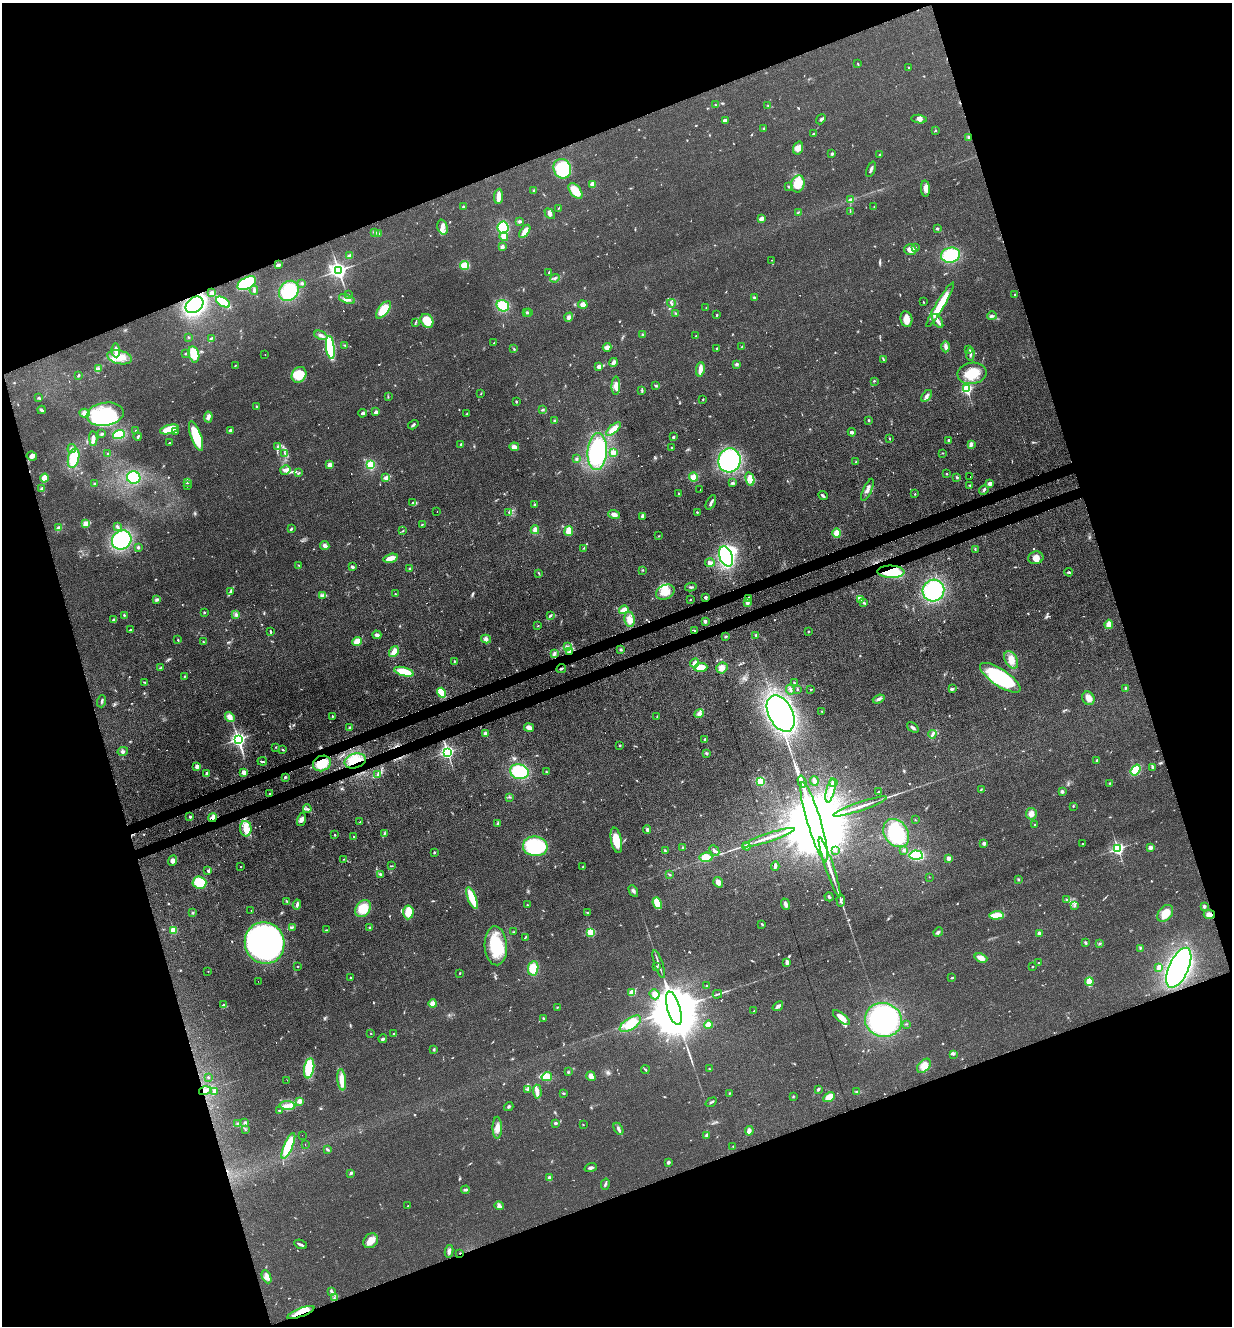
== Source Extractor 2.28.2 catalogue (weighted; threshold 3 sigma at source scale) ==
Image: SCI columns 304-5222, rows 97-5392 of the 5402 x 5487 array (HDU 1 of 3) = the unmasked area's bounding box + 8 px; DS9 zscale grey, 4 x 4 block average (1 PNG px = mean of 4 x 4 image px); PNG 1234 x 1328 px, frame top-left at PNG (2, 3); each listed source drawn as its Kron ellipse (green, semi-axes under 4 px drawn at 4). Shown black and unused: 39% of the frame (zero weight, under 3 of 4 exposures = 7% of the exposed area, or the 3 px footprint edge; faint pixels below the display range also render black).
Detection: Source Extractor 2.28.2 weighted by HDU 2 'WHT'. Background 0.0607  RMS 0.0072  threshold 0.0322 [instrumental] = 3 sigma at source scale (4.5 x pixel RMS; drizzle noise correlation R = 1.50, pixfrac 1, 0.05/0.05 arcsec/px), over >= 5 px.
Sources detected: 751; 6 too faint to see at this stretch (4 x 4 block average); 5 inside a brighter object's white glare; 15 cosmic-ray / hot-pixel residue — neither listed nor drawn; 10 coinciding with a brighter row at this scale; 34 inside a brighter listed object's ellipse — not listed separately; of the other 681, all 500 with FLUX_AUTO >= 2.24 (the completeness limit of this list) listed and drawn (181 fainter detections not listed), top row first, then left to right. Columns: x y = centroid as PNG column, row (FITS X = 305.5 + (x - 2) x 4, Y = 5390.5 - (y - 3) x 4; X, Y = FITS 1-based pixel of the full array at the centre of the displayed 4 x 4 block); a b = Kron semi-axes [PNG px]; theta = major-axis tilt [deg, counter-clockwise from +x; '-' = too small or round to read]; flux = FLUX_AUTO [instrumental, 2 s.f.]
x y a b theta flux
858 64 3 2 - 3.3
909 68 3 2 - 3.2
715 104 3 2 - 2.3
768 106 2 2 - 3
821 119 5 2 - 7.4
919 119 8 3 -5 14
725 120 4 2 - 23
764 128 3 2 - 2.8
935 131 2 2 - 3
814 134 2 2 - 9.6
968 137 3 2 - 5.3
798 148 7 5 72 30
832 154 3 3 - 5.2
880 155 3 2 - 5.2
562 169 10 8 -70 180
871 169 8 2 68 11
593 184 3 2 - 43
798 184 9 6 72 84
789 187 3 2 - 3.3
925 189 8 4 -86 25
534 190 3 2 - 3.7
575 191 9 5 -51 70
498 196 8 3 86 31
850 200 2 2 - 52
463 207 3 2 - 4.1
874 207 2 2 - 2.3
559 208 3 2 - 2.6
850 211 3 2 - 2.9
798 212 3 2 - 4.1
550 214 6 4 -47 13
761 219 3 2 - 29
520 221 4 2 - 7.7
442 227 7 5 -73 22
503 228 6 5 - 150
937 228 2 2 - 19
525 231 8 3 54 41
375 232 4 2 - 5.5
379 234 3 2 - 4.7
504 237 4 3 - 28
502 247 3 2 - 21
916 248 2 2 - 2.3
910 250 6 5 - 40
951 255 9 7 14 220
349 256 4 3 - 6.7
772 260 2 2 - 2.7
278 265 4 2 - 16
465 265 4 4 - 55
338 270 3 2 - 2100
549 273 3 2 - 2.5
555 278 5 2 - 7.1
247 283 10 6 28 270
302 283 3 3 - 6.1
254 290 4 2 - 8.9
289 291 11 9 46 200
212 293 2 2 - 52
348 294 2 2 - 2.8
1015 295 2 2 - 5.6
754 298 3 3 - 7.2
347 299 8 3 -19 18
223 302 8 3 -33 140
923 302 3 2 - 2.3
671 303 4 2 - 6.5
195 305 10 7 37 510
583 305 5 4 - 23
940 305 25 4 59 120
503 306 6 5 - 120
706 308 2 2 - 2.2
383 310 10 5 52 91
527 312 3 3 - 4.3
529 312 2 2 - 14
675 313 3 2 - 3.4
717 315 3 2 - 4.5
992 316 5 3 - 7.5
569 317 5 3 - 16
906 319 8 6 -80 44
427 321 7 6 - 76
938 321 8 2 -57 33
415 322 3 2 - 3.4
643 334 3 2 - 5.4
321 335 7 3 -25 12
696 336 2 2 - 3
188 337 2 2 - 2.3
211 338 3 2 - 4.5
494 343 2 2 - 2.8
345 346 2 2 - 2.4
742 346 3 2 - 2.3
330 347 11 3 -83 550
607 347 4 3 - 23
946 347 6 4 -90 14
717 348 2 2 - 5.1
514 349 3 2 - 3.2
116 350 7 3 -88 33
969 350 3 2 - 3.5
185 354 3 2 - 3.7
194 354 8 5 -76 87
265 354 2 2 - 2.8
970 354 6 2 83 9.3
119 357 12 6 -12 59
883 359 3 2 - 3.5
613 362 4 3 - 16
736 364 3 3 - 8.2
235 365 2 2 - 2.8
599 367 3 3 - 15
99 368 3 2 - 3.5
700 369 7 3 83 37
972 373 15 10 10 88
299 375 8 7 - 110
78 376 3 2 - 6.6
874 381 3 2 - 3.4
616 386 9 4 88 28
655 386 4 2 - 4.5
967 389 2 2 - 620
642 390 4 2 - 4.5
481 393 2 2 - 2.7
926 396 7 4 56 16
388 397 3 2 - 3.6
39 398 2 2 - 3.4
703 399 2 2 - 3.2
516 401 2 2 - 6
257 407 3 2 - 6.1
542 409 3 2 - 3.8
41 410 4 2 - 12
376 412 2 2 - 66
85 413 5 4 - 16
362 413 4 2 - 9.2
105 414 18 11 9 360
466 414 3 2 - 2.6
208 417 5 4 - 13
868 420 2 2 - 3
554 421 3 2 - 5
413 425 5 2 - 6.5
169 429 10 4 14 140
613 429 9 4 42 48
136 431 3 2 - 2.4
230 431 4 2 - 13
175 432 3 2 - 4
852 432 4 2 - 7.5
102 434 4 2 - 5
119 434 6 4 17 83
138 436 4 2 - 7.4
196 436 16 5 -71 170
673 437 3 2 - 7.1
93 438 7 3 -87 20
889 438 3 2 - 3.1
949 440 2 2 - 12
169 443 2 2 - 8.9
461 444 2 2 - 9.5
971 444 4 3 - 16
278 447 4 4 - 11
514 447 5 4 - 20
672 447 2 2 - 4.8
72 449 4 3 - 8.8
597 452 18 9 86 470
613 452 2 2 - 94
285 453 4 2 - 4
943 453 2 2 - 2.3
108 454 3 2 - 3.7
32 456 5 4 - 16
74 458 10 5 76 130
576 459 2 2 - 3.8
729 460 12 11 - 520
856 462 3 2 - 5.9
330 465 3 3 - 33
371 465 3 3 - 68
285 470 5 4 - 18
299 473 3 2 - 4.3
946 474 2 2 - 11
134 477 7 6 - 160
694 477 4 4 - 38
957 477 3 2 - 3.7
970 477 2 2 - 4.5
45 478 4 3 - 73
386 478 4 3 - 14
750 479 7 3 -76 17
187 482 3 2 - 7.6
94 483 2 2 - 3.3
732 483 4 2 - 7
990 483 2 2 - 76
970 485 2 2 - 3
187 486 2 2 - 4.1
42 489 2 2 - 52
700 489 2 2 - 2.4
867 490 12 3 66 20
984 490 5 2 - 7.3
678 494 3 2 - 3.4
915 494 2 2 - 4.5
823 495 5 2 - 6.8
711 502 8 2 63 12
413 503 4 3 - 8.7
534 505 2 2 - 13
437 511 2 2 - 3.5
509 512 2 2 - 2.6
697 512 2 2 - 3.5
614 514 6 3 -19 23
643 516 4 3 - 13
86 524 2 2 - 160
422 524 2 2 - 3
117 526 4 3 - 6.6
59 528 3 3 - 13
291 529 3 2 - 5.8
535 530 4 3 - 21
403 531 3 2 - 3.4
569 531 5 4 - 44
837 533 5 4 - 30
659 536 2 2 - 2.3
122 540 10 9 - 380
325 545 4 4 - 15
138 547 4 3 - 6.7
583 548 3 2 - 3.6
975 549 2 2 - 2.3
726 556 10 6 -70 560
391 558 7 3 15 50
1036 558 7 6 - 29
710 563 5 4 - 13
299 565 2 2 - 2.6
352 567 3 2 - 9.8
410 569 3 2 - 5
643 570 3 2 - 3.2
891 572 13 6 -2 180
1069 572 4 2 - 3.3
538 573 4 2 - 3.3
691 587 5 2 - 5.5
933 590 11 10 - 380
230 591 4 2 - 6.6
665 592 10 7 24 64
395 594 2 2 - 2.4
322 595 3 2 - 6.9
705 597 2 2 - 12
748 598 2 2 - 7.2
861 599 4 2 - 4.9
156 600 3 3 - 7.2
690 600 2 2 - 4.6
747 603 4 3 - 10
864 603 3 2 - 4.7
624 610 5 3 - 37
204 612 2 2 - 3.9
124 615 3 2 - 3.9
236 615 3 2 - 5.1
551 615 3 2 - 4.9
113 619 2 2 - 22
630 619 7 5 -81 35
705 621 3 3 - 9
1109 624 5 3 - 44
538 625 2 2 - 2.9
130 630 2 2 - 9.9
270 631 3 2 - 5.2
695 631 3 2 - 4.9
808 631 3 2 - 3.1
377 635 4 3 - 13
756 635 2 2 - 3.4
726 636 3 2 - 2.7
486 639 5 4 - 12
178 640 3 2 - 3.4
357 641 5 3 - 70
203 642 3 2 - 3.9
567 646 2 2 - 3.3
621 649 3 2 - 4.2
394 651 6 3 55 33
570 651 3 2 - 5.5
554 653 3 3 - 12
1011 660 9 6 -61 41
454 662 3 2 - 3.1
695 663 5 3 - 20
701 667 7 4 4 61
160 668 3 2 - 2.9
722 668 6 5 - 27
561 669 5 2 - 5.7
404 672 10 4 -16 110
184 676 3 2 - 4.4
1000 678 23 8 -34 310
145 683 3 2 - 3.8
794 683 2 2 - 3.5
1125 688 3 2 - 4.2
790 689 5 2 - 9
797 689 3 2 - 4
952 689 4 3 - 7.1
811 690 2 2 - 4.9
442 693 5 2 - 140
1088 698 7 6 - 26
879 699 6 3 20 11
102 701 6 2 72 7.8
821 711 3 2 - 2.7
781 713 19 12 -61 940
699 714 5 3 - 11
332 716 2 2 - 7.3
230 717 5 4 - 30
657 717 2 2 - 2.8
529 727 5 2 - 27
913 727 6 3 -36 9.7
349 728 3 2 - 7.4
485 733 2 2 - 50
932 734 4 2 - 8.2
238 739 3 2 - 1800
705 739 3 2 - 4.9
620 745 2 2 - 4.6
276 747 2 2 - 3.4
282 750 4 2 - 3.6
123 751 5 2 - 8
447 752 3 3 - 1200
706 753 3 2 - 6.1
1097 760 2 2 - 6.1
262 761 4 2 - 6.5
355 761 11 7 17 82
322 763 9 7 25 80
197 766 2 2 - 76
1152 767 4 2 - 7.7
1136 770 6 3 52 140
244 772 2 2 - 100
519 772 9 7 -13 210
546 772 3 2 - 5.3
207 773 3 3 - 8.4
378 775 3 3 - 8.6
285 777 3 2 - 5.4
760 781 3 3 - 63
814 781 5 3 - 8.5
802 782 6 2 -73 5000
833 783 2 2 - 72
1109 783 3 2 - 2.4
981 789 3 2 - 3.1
831 790 12 3 76 28
878 792 2 2 - 2.6
1062 792 3 3 - 9.3
269 794 2 2 - 3
509 797 3 2 - 3
860 806 28 2 19 46
1073 806 3 2 - 2.7
307 809 4 2 - 7.4
1031 814 6 5 - 24
190 817 2 2 - 19
213 817 4 2 - 33
302 820 7 3 74 16
915 820 2 2 - 2.4
360 822 2 2 - 2.4
814 822 41 7 -73 170000
498 823 3 2 - 4
1035 825 2 2 - 3.2
246 829 8 6 -88 43
647 829 4 2 - 6.7
384 833 3 2 - 2.3
896 833 15 11 -54 290
335 835 2 2 - 10
354 837 2 2 - 4.1
768 838 28 2 18 52
616 840 13 5 -79 86
984 843 2 2 - 53
1082 844 2 2 - 4.1
535 846 12 10 -7 400
747 846 4 3 - 9.2
1150 847 2 2 - 72
682 848 2 2 - 2.7
1118 849 2 2 - 1100
835 850 3 2 - 3.6
904 850 4 3 - 5.7
665 851 2 2 - 3.9
714 851 6 2 -49 9.4
434 852 2 2 - 13
916 855 7 4 -4 150
706 857 6 5 - 51
948 858 2 2 - 71
344 859 3 2 - 3.3
172 861 5 3 - 16
392 866 2 2 - 2.3
775 866 5 2 - 10
241 867 2 2 - 4.9
583 867 2 2 - 2.3
830 867 31 2 -71 61
207 871 3 2 - 4.5
380 875 4 2 - 6.7
669 875 2 2 - 3.4
929 877 2 2 - 3.1
1018 879 2 2 - 2.7
199 882 7 6 - 110
718 882 5 4 - 20
633 891 6 3 -61 8.9
829 897 5 2 - 6.4
472 898 11 3 -68 140
841 900 6 3 -85 11
1067 900 3 2 - 3.5
287 902 3 2 - 3.9
657 903 6 3 -69 88
786 904 6 3 -69 15
297 905 5 3 - 11
527 905 2 2 - 4.6
1075 905 3 2 - 3.6
1204 906 2 2 - 36
363 909 9 7 55 77
251 911 2 2 - 2.5
408 912 7 5 86 62
193 913 3 2 - 3.6
588 913 3 2 - 3.5
1165 913 9 6 48 64
1209 914 5 4 - 21
996 915 7 2 4 110
762 924 3 2 - 3.3
292 927 4 2 - 4.4
370 928 3 2 - 7.2
173 930 2 2 - 190
326 930 2 2 - 2.4
514 932 2 2 - 2.6
591 932 2 2 - 320
938 932 5 2 - 7.3
1039 933 2 2 - 46
525 937 4 2 - 5.5
265 943 21 19 -68 2800
1085 943 3 2 - 7.4
1099 944 3 2 - 4.2
496 946 19 11 -86 210
1140 948 3 2 - 4.7
981 958 6 4 -21 33
787 962 4 2 - 20
1038 963 2 2 - 6.8
659 964 14 2 -72 14
298 967 2 2 - 6
657 967 3 2 - 4.2
1032 967 2 2 - 5
1159 967 3 3 - 12
533 968 7 5 81 79
1179 968 21 9 65 1100
208 971 2 2 - 3.9
460 973 3 2 - 2.7
351 978 2 2 - 12
952 978 3 2 - 5
258 981 2 2 - 2.3
1089 982 4 3 - 79
707 986 2 2 - 2.2
632 993 4 3 - 29
655 994 5 5 - 22
717 994 5 2 - 5
433 1004 4 4 - 27
223 1005 2 2 - 3.6
778 1006 6 2 38 16
557 1007 2 2 - 2.6
674 1008 17 6 -74 63000
754 1011 3 2 - 3.1
543 1018 3 2 - 3.2
841 1018 10 4 -40 45
883 1020 18 17 - 760
630 1024 12 6 33 110
906 1024 2 2 - 2.4
708 1025 4 3 - 28
371 1033 2 2 - 3.1
394 1033 3 2 - 2.8
383 1039 4 2 - 6.8
434 1049 3 2 - 3.9
953 1054 3 2 - 4.3
924 1066 8 5 46 36
309 1068 10 5 81 190
709 1068 2 2 - 2.6
645 1070 4 2 - 5
568 1072 3 2 - 3.4
591 1076 5 4 - 24
208 1077 2 2 - 7.3
547 1077 5 3 - 64
287 1080 2 2 - 2.5
342 1080 11 4 -84 52
527 1089 3 2 - 3.8
818 1089 4 2 - 5.9
205 1091 6 3 17 15
214 1091 3 3 - 5.8
537 1092 7 2 -88 15
857 1092 3 2 - 4.8
564 1093 3 2 - 3.7
729 1093 2 2 - 2.3
793 1097 2 2 - 2.7
829 1097 6 3 29 78
300 1101 2 2 - 110
711 1102 6 2 35 5.9
287 1106 8 4 -6 26
509 1107 5 2 - 5.4
280 1111 3 2 - 4.9
245 1123 3 2 - 7.9
555 1123 2 2 - 10
238 1124 4 3 - 8
583 1125 2 2 - 4.1
497 1128 11 4 90 30
618 1129 6 2 -61 12
245 1130 2 2 - 2.3
749 1131 5 3 - 18
302 1135 2 2 - 2.3
707 1135 3 3 - 10
305 1144 2 2 - 2.4
288 1146 14 4 66 150
733 1146 2 2 - 3.6
328 1150 3 2 - 4.1
668 1162 2 2 - 12
591 1168 6 2 18 8.9
351 1173 3 2 - 11
549 1178 2 2 - 59
605 1184 6 2 75 6.2
465 1190 4 2 - 9.1
408 1206 2 2 - 2.3
499 1206 4 4 - 13
371 1241 8 6 46 44
300 1244 6 2 -24 12
449 1251 6 3 80 12
460 1253 2 2 - 6.1
267 1277 7 4 -65 17
331 1291 4 3 - 7.3
334 1298 2 2 - 3.4
301 1312 14 4 21 60
Overlapping masked pixels (flux is a lower limit): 10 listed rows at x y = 195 305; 891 572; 695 631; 570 651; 355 761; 322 763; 213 817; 1209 914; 460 1253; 301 1312
Diffuse or blended objects may show on this block-average render without a row.